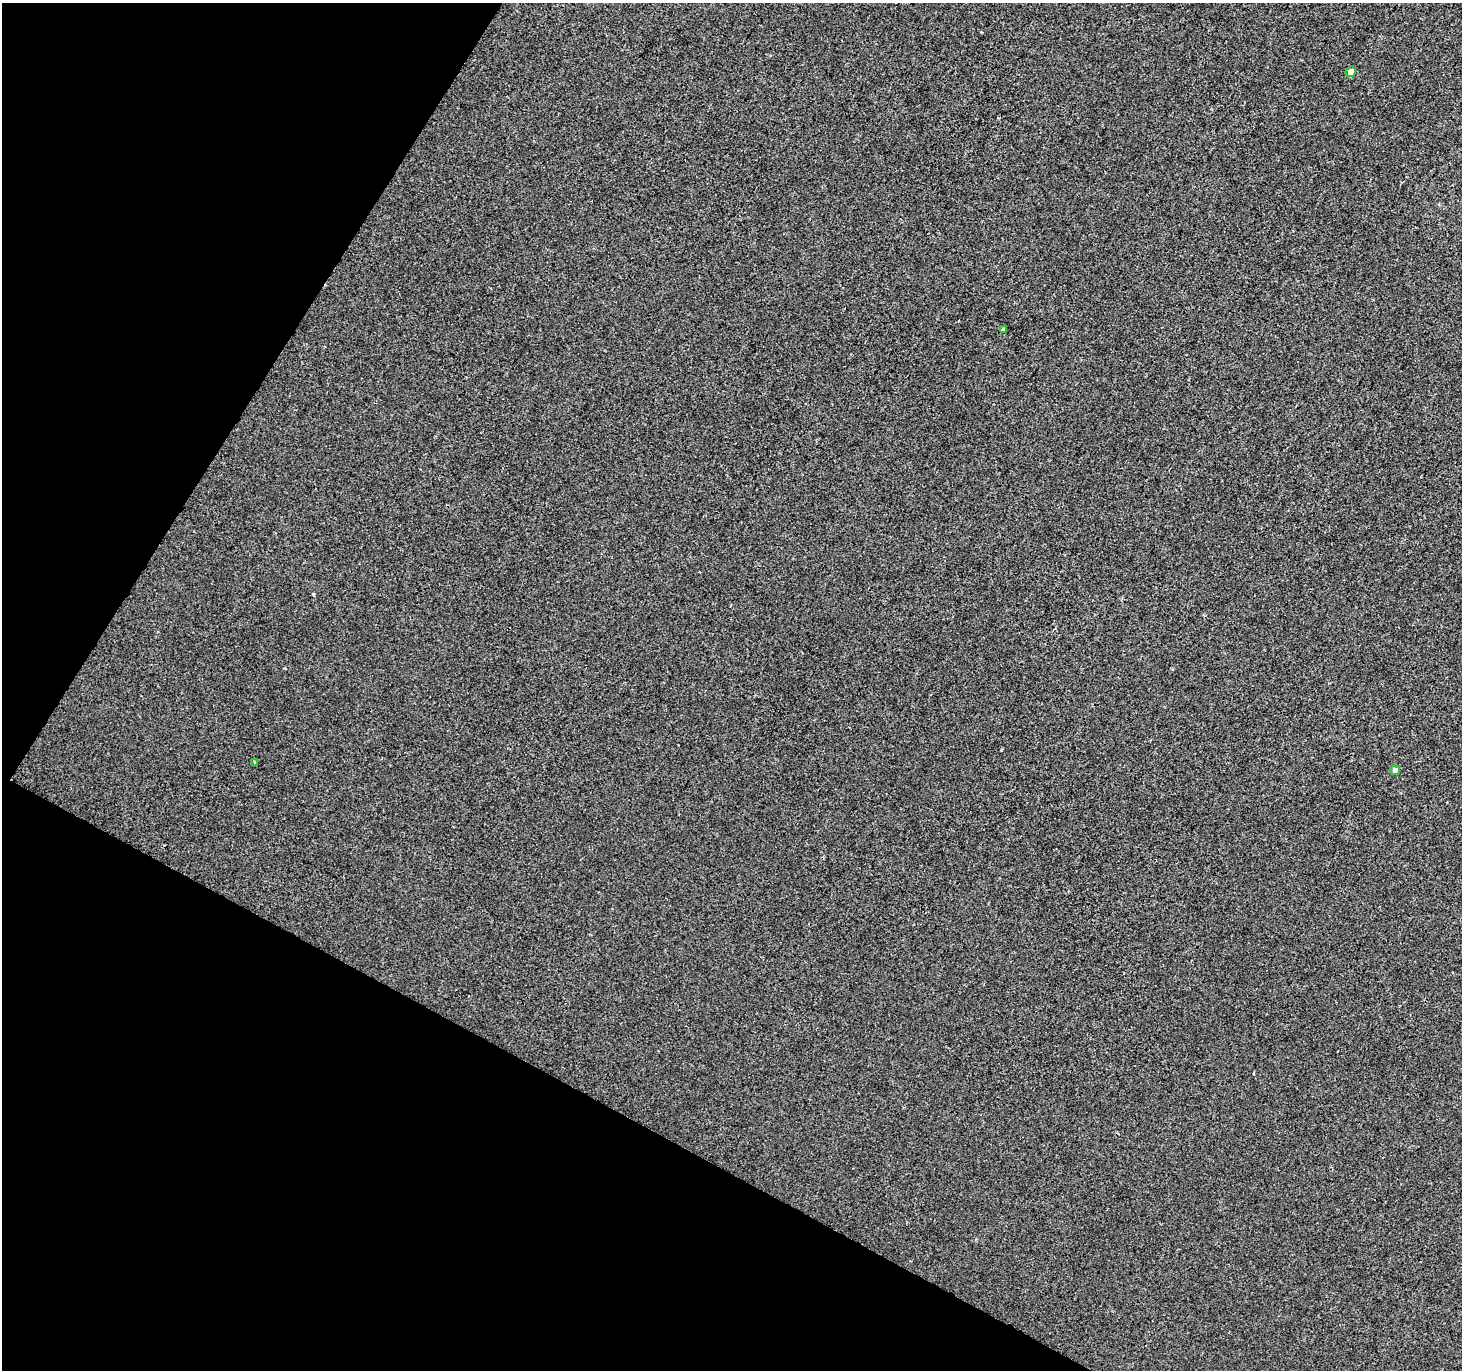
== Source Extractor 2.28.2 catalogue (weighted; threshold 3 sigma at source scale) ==
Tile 9 of 4 x 4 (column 1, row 3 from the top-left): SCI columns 7-1466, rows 1628-2995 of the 5844 x 5924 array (HDU 1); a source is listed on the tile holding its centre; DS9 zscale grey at full resolution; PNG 1464 x 1372 px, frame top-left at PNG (2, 3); each listed source drawn as its Kron ellipse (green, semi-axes under 4 px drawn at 4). Shown black and unused: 26% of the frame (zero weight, under 2 of 3 exposures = <1% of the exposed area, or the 3 px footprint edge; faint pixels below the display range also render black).
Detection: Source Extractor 2.28.2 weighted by HDU 2 'WHT'; one run over the whole footprint, this tile lists its part. Background -5.35e-04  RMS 0.0042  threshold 0.019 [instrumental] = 3 sigma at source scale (4.5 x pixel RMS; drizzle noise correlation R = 1.50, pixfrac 1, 0.0396/0.0396 arcsec/px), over >= 5 px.
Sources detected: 4; all 4 listed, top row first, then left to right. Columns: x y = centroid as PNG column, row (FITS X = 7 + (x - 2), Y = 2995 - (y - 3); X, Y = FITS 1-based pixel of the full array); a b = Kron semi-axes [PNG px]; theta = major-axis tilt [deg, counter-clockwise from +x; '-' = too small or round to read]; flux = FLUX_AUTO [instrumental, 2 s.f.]
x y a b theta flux
1351 72 5 5 - 3
1003 329 4 4 - 1.1
254 763 3 3 - 1
1395 770 5 4 - 2.5